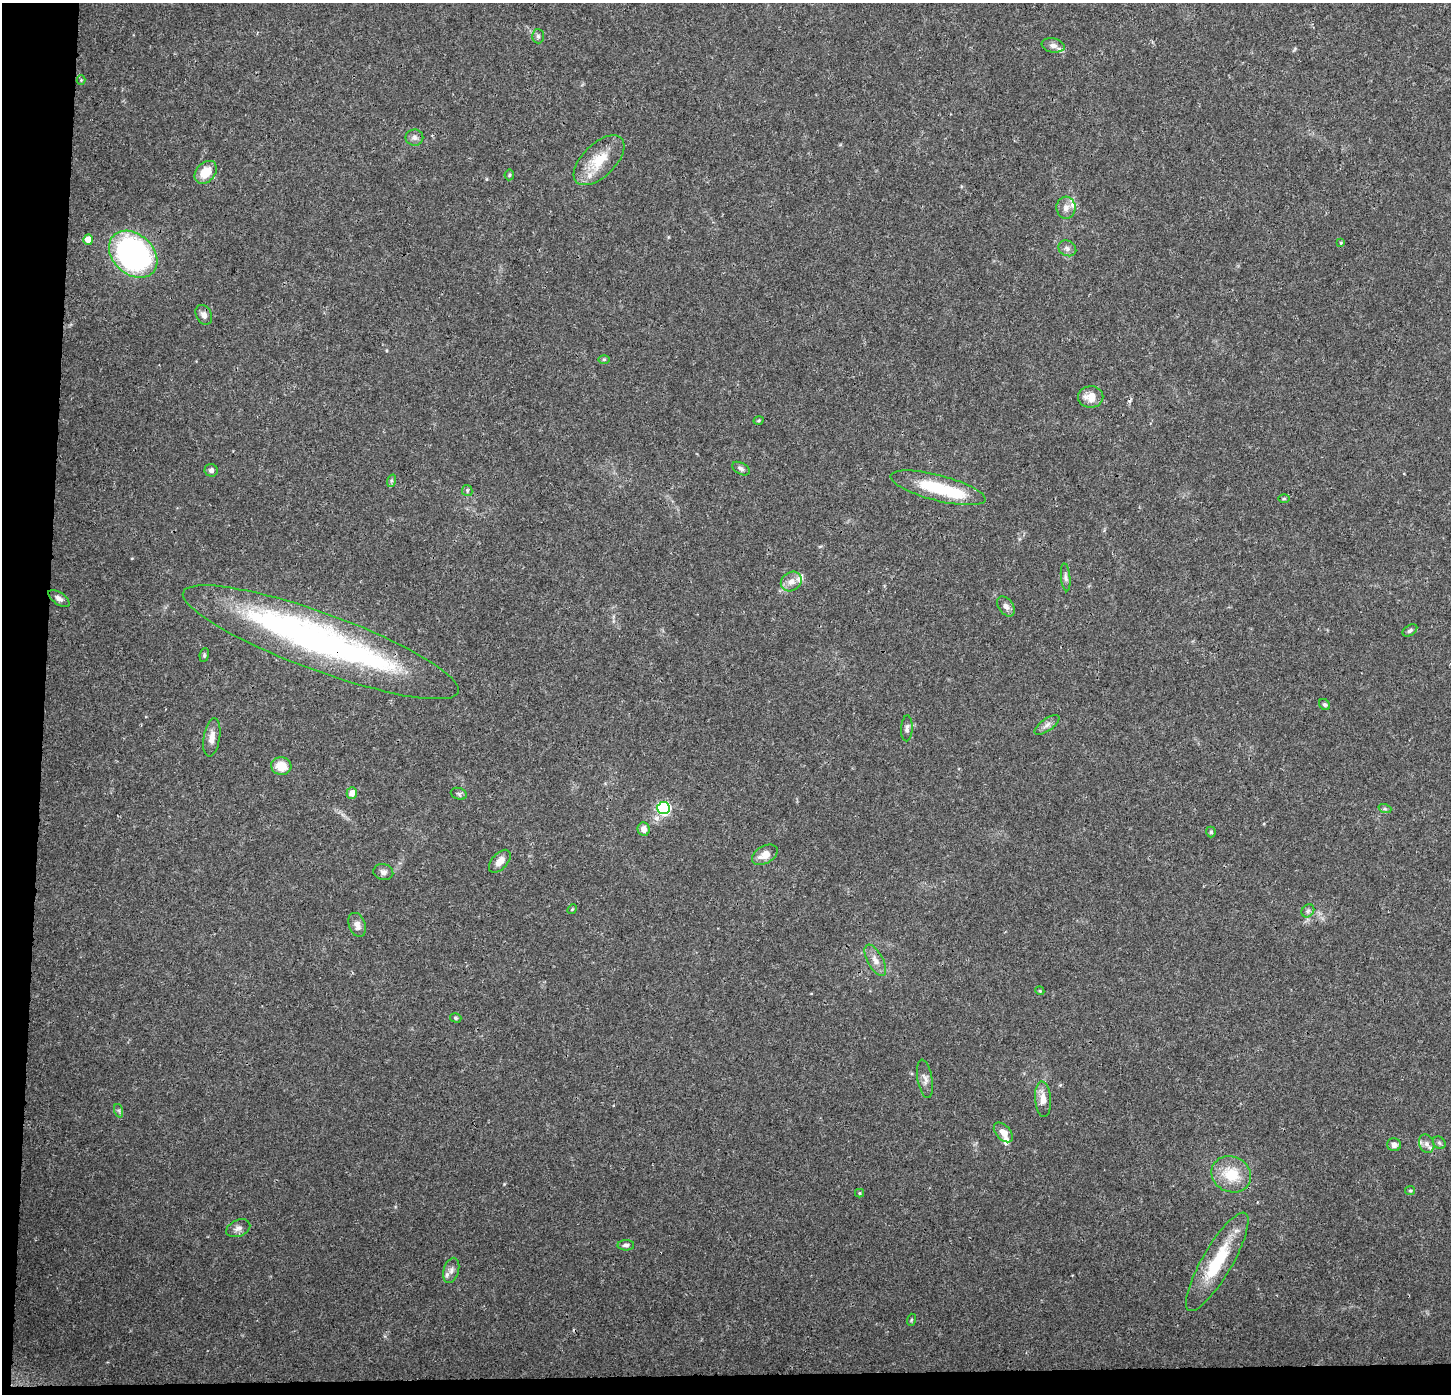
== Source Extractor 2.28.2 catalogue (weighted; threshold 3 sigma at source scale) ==
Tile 7 of 3 x 3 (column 1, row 3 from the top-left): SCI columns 8-1456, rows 213-1604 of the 4354 x 4601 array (HDU 1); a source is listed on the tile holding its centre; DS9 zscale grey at full resolution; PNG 1453 x 1396 px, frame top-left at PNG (2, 3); each listed source drawn as its Kron ellipse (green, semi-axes under 4 px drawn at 4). Shown black and unused: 4% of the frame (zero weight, under 3 of 4 exposures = <1% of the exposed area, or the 3 px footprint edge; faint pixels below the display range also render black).
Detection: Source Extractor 2.28.2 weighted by HDU 2 'WHT'; one run over the whole footprint, this tile lists its part. Background 0.0374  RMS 0.0038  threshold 0.0172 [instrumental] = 3 sigma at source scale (4.5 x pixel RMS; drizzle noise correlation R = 1.50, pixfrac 1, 0.0396/0.0396 arcsec/px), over >= 5 px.
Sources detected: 73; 1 inside a brighter object's white glare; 1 cosmic-ray / hot-pixel residue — neither listed nor drawn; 7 inside a brighter listed object's ellipse — not listed separately; the other 64 listed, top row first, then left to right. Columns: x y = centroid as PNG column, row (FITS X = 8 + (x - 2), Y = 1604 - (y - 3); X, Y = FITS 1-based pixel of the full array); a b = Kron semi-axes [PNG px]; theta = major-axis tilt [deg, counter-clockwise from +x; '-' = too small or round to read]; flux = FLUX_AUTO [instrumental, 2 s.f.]
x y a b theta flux
538 36 7 6 - 0.83
1053 45 11 7 -10 1.7
81 80 4 4 - 0.4
414 138 9 8 - 1.5
599 160 31 16 44 12
206 172 13 9 48 6.7
509 175 5 5 - 0.51
1066 208 11 9 -87 2.7
88 240 5 5 - 4.8
1341 243 4 3 - 0.4
1067 248 9 7 -27 1.4
133 254 27 20 -42 110
204 315 10 7 -61 1.9
604 359 6 4 0 0.49
1091 397 12 10 1 5.3
758 420 5 4 - 0.5
741 469 10 5 -28 1.1
211 470 6 6 - 1.1
391 481 6 4 72 0.65
938 488 49 13 -14 22
467 491 5 5 - 0.62
1284 499 6 4 1 0.45
1066 577 14 4 -84 1.3
791 582 11 9 34 2.9
59 598 12 6 -34 1.6
1006 606 11 7 -54 1.8
1410 630 8 5 32 0.9
321 642 146 29 -20 160
204 655 7 4 83 0.6
1324 705 6 5 - 0.66
1047 725 14 6 35 1.8
907 728 13 5 87 1.3
212 737 19 8 81 3.3
281 766 10 9 - 7
352 793 6 5 - 2.7
459 794 8 5 -18 0.84
664 808 6 6 - 57
1385 809 6 4 -18 0.61
644 829 7 6 - 2.3
1211 832 5 5 - 0.58
765 855 14 8 30 4
500 861 14 8 48 3.3
383 872 10 8 -16 1.5
572 909 5 4 - 0.43
1308 911 7 5 47 0.87
357 925 12 8 -70 2.5
875 960 17 7 -61 2.9
1040 991 4 3 - 0.36
456 1018 6 4 -16 0.62
925 1079 19 7 -80 2.2
1043 1099 18 8 -86 4.1
119 1111 7 4 -72 0.67
1003 1132 12 7 -47 3.4
1439 1143 7 5 -45 0.75
1427 1144 9 7 -66 1.6
1394 1145 7 6 - 1.8
1231 1174 20 17 -25 11
1410 1191 5 4 - 0.51
859 1193 4 4 - 0.42
238 1228 12 8 24 1.8
626 1245 8 5 0 1
1217 1262 56 15 60 21
451 1270 13 7 74 2.1
911 1320 6 4 72 0.41
Overlapping masked pixels (flux is a lower limit): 1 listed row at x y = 321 642